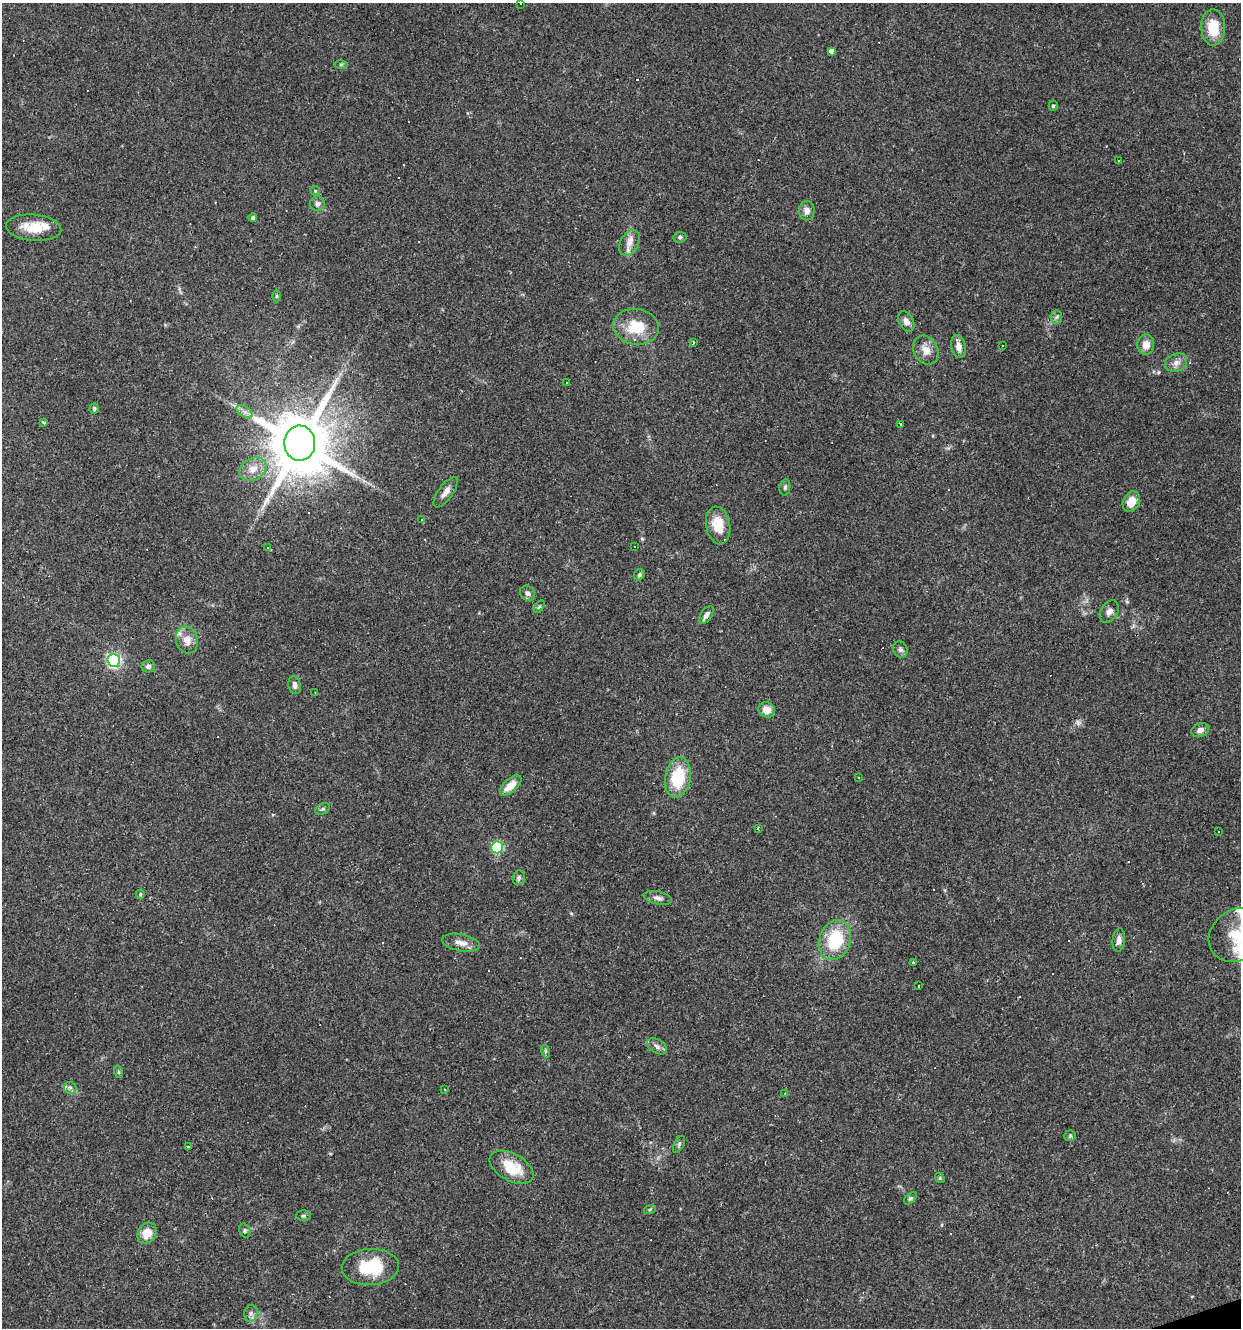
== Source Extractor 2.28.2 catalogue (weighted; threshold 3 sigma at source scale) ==
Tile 6 of 4 x 4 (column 2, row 2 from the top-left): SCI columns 1347-2585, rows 2653-3978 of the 5119 x 5304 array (HDU 1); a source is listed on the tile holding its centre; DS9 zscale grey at full resolution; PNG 1243 x 1330 px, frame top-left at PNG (2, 3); each listed source drawn as its Kron ellipse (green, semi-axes under 4 px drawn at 4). Shown black and unused: <1% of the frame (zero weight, under 3 of 4 exposures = <1% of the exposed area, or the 3 px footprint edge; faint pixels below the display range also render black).
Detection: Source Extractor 2.28.2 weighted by HDU 2 'WHT'; one run over the whole footprint, this tile lists its part. Background 0.101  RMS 0.0052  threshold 0.0234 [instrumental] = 3 sigma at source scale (4.5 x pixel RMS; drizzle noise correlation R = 1.50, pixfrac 1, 0.0396/0.0396 arcsec/px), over >= 5 px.
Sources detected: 120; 35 cosmic-ray / hot-pixel residue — neither listed nor drawn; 1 inside a brighter listed object's ellipse — not listed separately; the other 84 listed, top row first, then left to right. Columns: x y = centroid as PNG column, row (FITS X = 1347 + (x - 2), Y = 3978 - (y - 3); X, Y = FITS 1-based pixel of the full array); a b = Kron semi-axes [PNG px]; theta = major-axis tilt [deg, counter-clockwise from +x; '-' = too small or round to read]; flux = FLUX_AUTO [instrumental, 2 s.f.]
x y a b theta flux
520 3 3 3 - 1.4
1213 27 18 12 -89 14
832 51 4 3 - 16
341 64 6 4 1 0.7
1053 106 5 4 - 0.86
1119 161 2 2 - 0.39
315 191 5 4 - 0.67
317 204 7 7 - 1.9
807 211 9 8 - 3
253 218 4 4 - 1.1
34 228 28 13 -5 11
680 237 6 5 - 1.1
629 243 14 9 63 4.1
276 296 6 4 89 0.7
1056 317 6 6 - 1.3
906 321 11 7 -62 3
636 327 23 18 -8 17
693 342 3 3 - 2.1
1146 344 10 8 88 5.4
958 346 12 7 -80 3.6
1002 346 2 2 - 0.48
926 350 15 12 -60 5.5
1176 363 11 9 19 3.2
567 382 3 2 - 0.52
94 409 5 4 - 1.1
245 412 9 5 -30 2
44 422 4 3 - 1.6
900 424 3 2 - 1.3
300 443 17 15 88 4000
253 469 14 11 31 6.2
785 487 8 5 81 1.1
446 492 18 7 54 3.4
1131 502 10 8 63 6.1
422 519 3 3 - 1.9
718 525 19 12 -80 11
635 547 3 3 - 0.66
268 548 3 3 - 1.3
639 575 6 5 - 0.92
527 593 8 7 - 2.1
539 607 7 3 53 0.67
1109 611 12 8 58 2.7
706 615 10 5 56 2.1
187 640 14 10 -72 5.7
900 649 8 7 - 1.7
114 660 6 6 - 77
148 666 7 6 - 1.7
295 685 9 6 -78 2.2
315 692 3 2 - 0.34
767 710 8 7 - 4.8
1200 730 9 6 20 2.5
678 777 20 12 79 22
858 778 3 3 - 0.85
511 785 13 6 42 6.9
323 809 8 5 27 1
758 828 3 2 - 0.66
1219 831 2 2 - 0.45
497 847 6 5 - 44
519 878 7 6 - 1.5
140 894 4 4 - 0.56
658 898 14 6 -13 2.3
1237 935 30 25 37 24
835 940 20 15 71 27
1119 940 12 6 82 2.6
461 943 19 8 -11 4.6
913 963 3 3 - 1.2
919 986 3 3 - 4.2
657 1046 11 6 -31 2.1
545 1051 6 4 -72 0.83
119 1072 6 4 -71 0.7
70 1088 6 6 - 1.3
445 1089 3 2 - 0.42
785 1093 3 2 - 0.46
1070 1136 6 5 - 0.79
679 1144 9 5 64 1.1
189 1147 3 2 - 0.96
512 1167 24 13 -29 16
940 1178 5 4 - 0.68
910 1198 7 4 44 0.92
650 1209 6 4 19 0.68
303 1216 7 5 0 0.95
245 1230 7 5 -71 1.1
147 1233 11 9 56 7.8
370 1267 29 18 3 25
251 1313 8 6 76 1.8
Isophote crosses this tile's border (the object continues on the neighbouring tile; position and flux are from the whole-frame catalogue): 2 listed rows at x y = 520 3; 1237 935